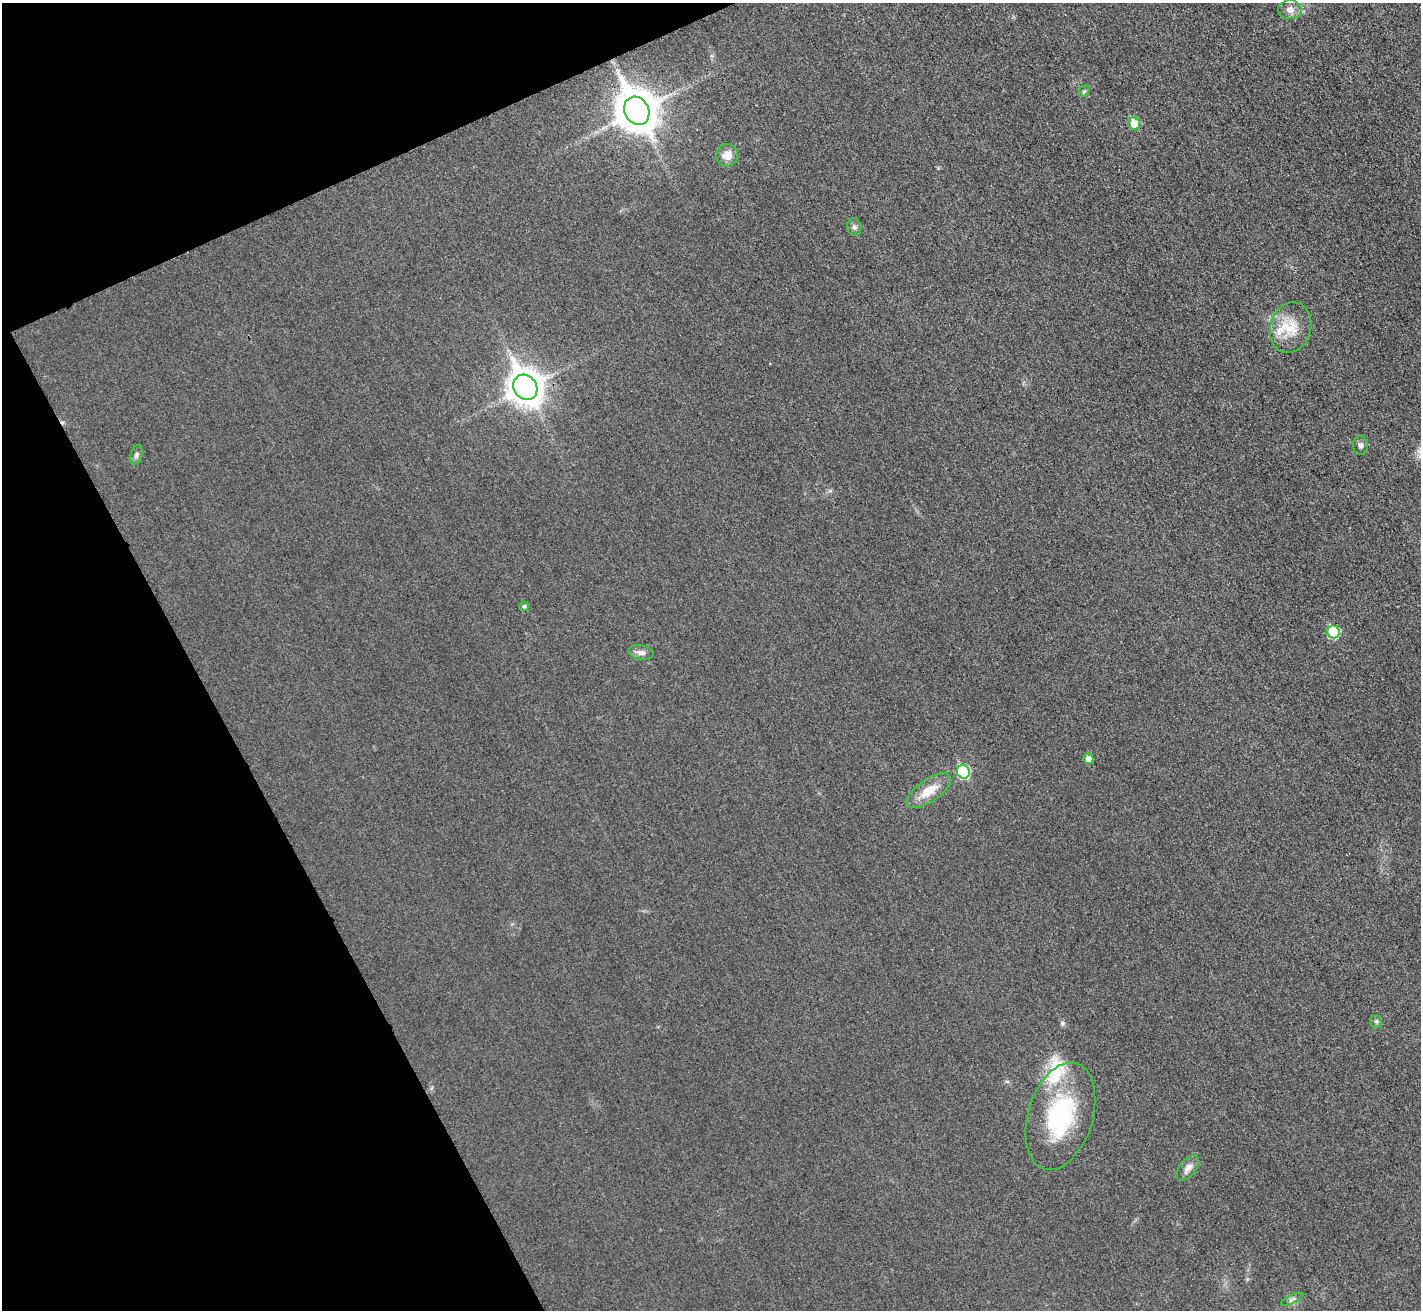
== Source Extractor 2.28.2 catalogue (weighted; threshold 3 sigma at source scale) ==
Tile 5 of 4 x 4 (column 1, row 2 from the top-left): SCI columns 21-1439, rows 2787-4094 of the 5720 x 5713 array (HDU 1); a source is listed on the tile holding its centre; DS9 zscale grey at full resolution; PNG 1423 x 1312 px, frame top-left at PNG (2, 3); each listed source drawn as its Kron ellipse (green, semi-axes under 4 px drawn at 4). Shown black and unused: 21% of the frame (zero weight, under 3 of 4 exposures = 2% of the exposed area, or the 3 px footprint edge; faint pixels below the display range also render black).
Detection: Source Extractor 2.28.2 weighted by HDU 2 'WHT'; one run over the whole footprint, this tile lists its part. Background 0.0237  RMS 0.0059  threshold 0.0264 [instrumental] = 3 sigma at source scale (4.5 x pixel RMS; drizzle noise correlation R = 1.50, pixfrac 1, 0.05/0.05 arcsec/px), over >= 5 px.
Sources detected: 22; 1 cosmic-ray / hot-pixel residue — neither listed nor drawn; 1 inside a brighter listed object's ellipse — not listed separately; the other 20 listed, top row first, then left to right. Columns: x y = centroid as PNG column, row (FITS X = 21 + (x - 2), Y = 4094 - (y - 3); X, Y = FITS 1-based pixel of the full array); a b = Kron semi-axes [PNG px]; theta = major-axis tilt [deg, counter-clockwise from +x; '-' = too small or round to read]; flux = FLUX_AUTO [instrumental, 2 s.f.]
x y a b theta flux
1290 10 11 9 1 4
1084 91 6 4 44 0.9
637 111 14 12 -62 1600
1134 123 6 6 - 11
727 155 11 11 - 6.1
854 227 8 7 - 1.8
1291 328 26 20 73 16
525 387 13 11 -53 1000
1360 445 9 7 -87 2.1
136 455 10 6 72 1.7
524 606 5 4 - 1.3
1333 632 6 6 - 29
641 653 13 7 -9 2.8
1088 759 5 5 - 4
963 772 7 6 - 42
929 791 26 11 35 11
1376 1021 6 6 - 1.2
1060 1116 55 32 73 63
1188 1168 15 8 52 4.2
1292 1299 12 4 25 1.6